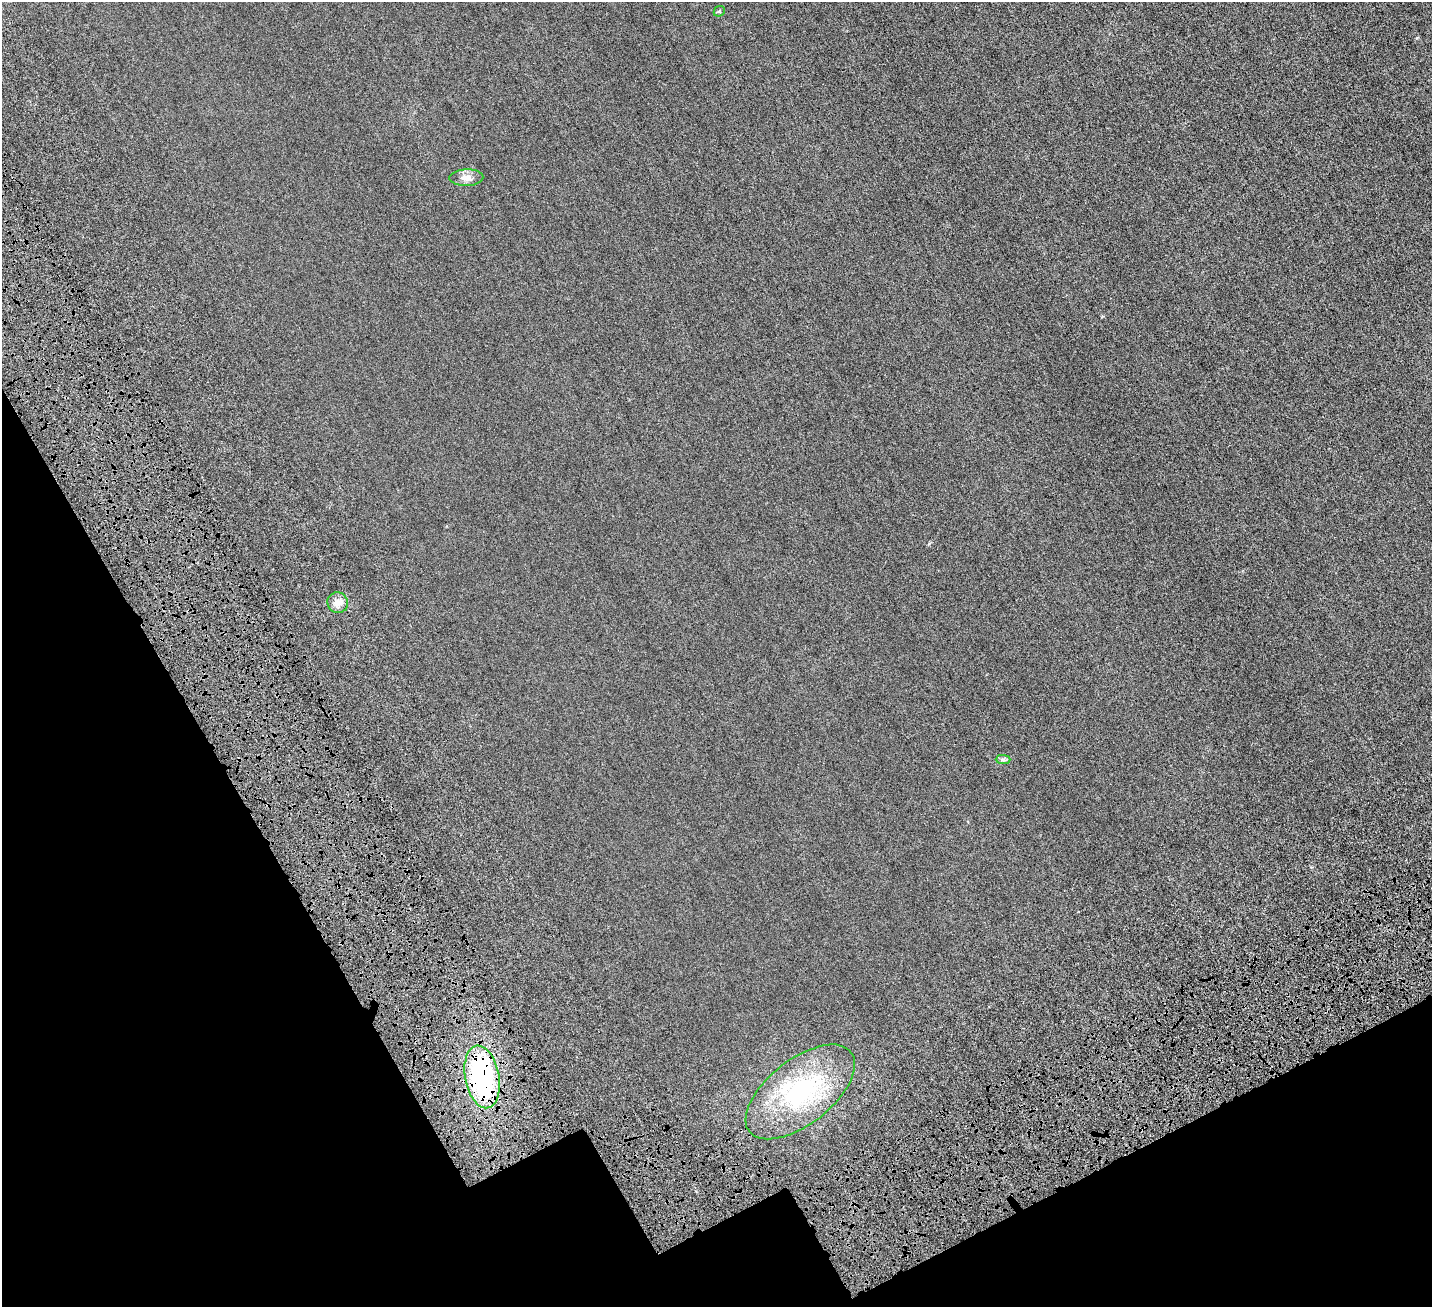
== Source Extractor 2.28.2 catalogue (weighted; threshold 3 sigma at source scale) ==
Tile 14 of 4 x 4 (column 2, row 4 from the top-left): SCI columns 1735-3164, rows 480-1784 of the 6329 x 6320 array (HDU 1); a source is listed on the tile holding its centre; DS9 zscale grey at full resolution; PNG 1434 x 1309 px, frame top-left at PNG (2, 2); each listed source drawn as its Kron ellipse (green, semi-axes under 4 px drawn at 4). Shown black and unused: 21% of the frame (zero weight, under 6 of 12 exposures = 14% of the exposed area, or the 3 px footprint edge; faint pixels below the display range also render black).
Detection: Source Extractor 2.28.2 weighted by HDU 2 'WHT'; one run over the whole footprint, this tile lists its part. Background 0.00232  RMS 0.002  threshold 0.00827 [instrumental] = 3 sigma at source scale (4.09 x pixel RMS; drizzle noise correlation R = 1.36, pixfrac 0.8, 0.05/0.05 arcsec/px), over >= 5 px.
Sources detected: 7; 1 inside a brighter listed object's ellipse — not listed separately; the other 6 listed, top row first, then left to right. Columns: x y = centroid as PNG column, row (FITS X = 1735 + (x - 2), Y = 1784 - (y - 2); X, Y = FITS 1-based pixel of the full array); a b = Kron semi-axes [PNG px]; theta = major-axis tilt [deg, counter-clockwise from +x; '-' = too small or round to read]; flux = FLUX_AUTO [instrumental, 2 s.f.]
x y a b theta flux
719 11 6 5 - 0.23
466 178 17 8 1 1.2
338 603 10 10 - 1.2
1003 759 7 4 -1 0.34
482 1077 31 17 -80 26
800 1092 64 32 38 22
Overlapping masked pixels (flux is a lower limit): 1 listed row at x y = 482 1077